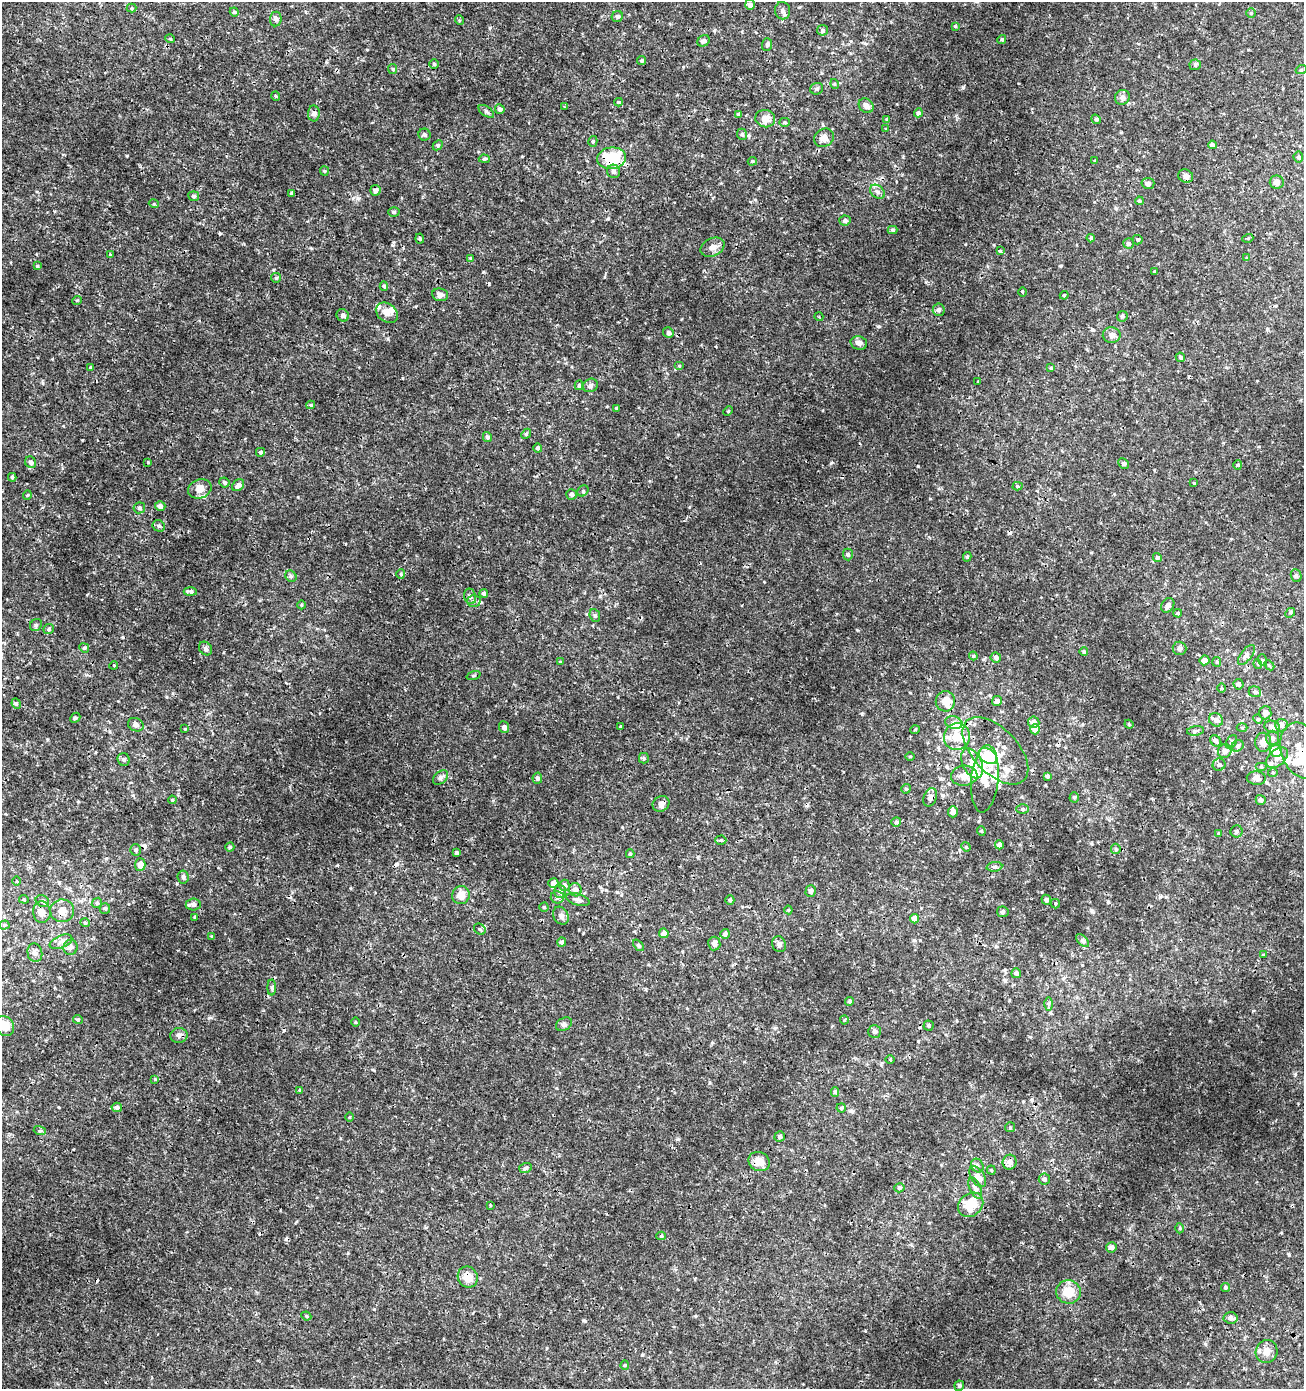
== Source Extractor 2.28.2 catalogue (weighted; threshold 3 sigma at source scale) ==
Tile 11 of 4 x 4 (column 3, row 3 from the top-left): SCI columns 2878-4179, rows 1389-2775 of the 5691 x 5560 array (HDU 1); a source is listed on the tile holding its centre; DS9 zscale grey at full resolution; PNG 1306 x 1391 px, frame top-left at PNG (2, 2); each listed source drawn as its Kron ellipse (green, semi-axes under 4 px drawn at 4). Shown black and unused: <1% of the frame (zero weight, under 3 of 4 exposures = <1% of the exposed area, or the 3 px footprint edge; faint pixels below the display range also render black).
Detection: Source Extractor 2.28.2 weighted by HDU 2 'WHT'; one run over the whole footprint, this tile lists its part. Background 0.00201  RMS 0.001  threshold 0.00451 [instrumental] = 3 sigma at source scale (4.5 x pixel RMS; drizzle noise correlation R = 1.50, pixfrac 1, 0.0396/0.0396 arcsec/px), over >= 5 px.
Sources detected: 339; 2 inside a brighter object's white glare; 10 cosmic-ray / hot-pixel residue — neither listed nor drawn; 23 inside a brighter listed object's ellipse — not listed separately; the other 304 listed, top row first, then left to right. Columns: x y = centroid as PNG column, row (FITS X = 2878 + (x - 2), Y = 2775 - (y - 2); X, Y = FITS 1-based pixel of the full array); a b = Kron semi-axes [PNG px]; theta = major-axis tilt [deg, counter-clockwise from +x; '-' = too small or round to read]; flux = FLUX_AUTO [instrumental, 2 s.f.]
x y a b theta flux
750 5 5 4 - 0.43
132 8 5 4 - 0.13
783 11 9 7 -80 0.36
234 12 4 4 - 0.12
1251 13 5 4 - 0.15
617 16 6 5 - 0.2
276 19 7 6 - 0.27
459 20 5 3 - 0.1
955 26 4 4 - 0.11
823 30 5 5 - 0.23
170 39 5 3 - 0.085
1002 39 4 4 - 0.14
704 41 6 5 - 0.33
767 44 6 5 - 0.21
642 60 4 4 - 0.19
434 64 4 4 - 0.15
1195 65 5 5 - 0.17
393 69 5 4 - 0.11
1301 70 5 3 - 0.11
835 84 5 3 - 0.11
817 89 6 5 - 0.2
276 96 5 3 - 0.079
1122 97 7 7 - 0.33
618 102 4 4 - 0.11
866 106 8 6 -44 0.49
564 107 3 3 - 0.097
500 109 5 4 - 0.29
486 111 9 4 -36 0.19
314 113 8 6 -88 0.24
918 113 4 4 - 0.22
739 114 4 3 - 0.17
765 119 10 8 -13 0.8
887 119 4 4 - 0.15
1096 119 5 4 - 0.15
785 122 5 4 - 0.13
886 129 4 3 - 0.11
742 134 6 4 -68 0.17
424 135 6 6 - 0.2
824 138 10 9 - 0.69
593 141 5 4 - 0.15
438 145 6 4 45 0.13
1212 145 4 4 - 0.3
1298 157 5 5 - 0.25
612 158 14 10 7 4.1
484 159 5 4 - 0.15
1095 160 4 3 - 0.1
752 161 5 4 - 0.13
324 171 5 4 - 0.11
613 171 7 6 - 0.32
1186 176 7 6 - 0.4
1277 182 7 6 - 0.49
1148 183 6 5 - 0.29
375 190 5 5 - 0.38
877 192 8 6 -39 0.35
291 193 3 3 - 0.16
194 196 5 4 - 0.21
1139 201 4 3 - 0.13
154 204 5 3 - 0.086
394 212 5 4 - 0.14
845 221 5 5 - 0.32
893 230 5 4 - 0.16
1091 238 4 4 - 0.13
1248 238 5 3 - 0.1
420 239 5 3 - 0.11
1138 240 5 5 - 0.15
1128 243 5 5 - 0.26
713 247 13 8 27 0.53
1000 251 3 3 - 0.12
110 255 4 3 - 0.089
470 258 4 3 - 0.08
1247 258 4 4 - 0.13
37 266 3 3 - 0.12
1154 271 3 3 - 0.33
276 278 5 4 - 0.12
384 286 5 4 - 0.19
1022 292 5 3 - 0.1
440 295 8 6 -7 0.43
1064 295 4 4 - 0.097
77 300 5 3 - 0.087
939 310 6 6 - 0.32
387 313 12 9 -36 0.7
343 315 6 6 - 0.29
1122 316 6 5 - 0.16
819 317 4 3 - 0.094
668 333 5 5 - 0.25
1112 335 9 7 -8 0.51
859 343 8 6 -14 0.43
1180 357 5 4 - 0.18
679 366 5 3 - 0.092
91 368 4 4 - 0.14
1051 368 4 4 - 0.081
978 381 3 2 - 0.08
579 385 5 4 - 0.15
590 385 8 6 29 0.31
311 405 4 4 - 0.11
616 408 4 4 - 0.11
728 411 5 3 - 0.11
526 434 6 4 47 0.13
487 437 5 4 - 0.24
538 448 4 4 - 0.27
260 452 4 4 - 0.17
31 462 6 5 - 0.32
148 462 4 3 - 0.092
1123 463 6 5 - 0.2
1238 465 4 4 - 0.12
12 477 4 3 - 0.15
224 482 5 5 - 0.19
1194 483 4 3 - 0.073
238 485 7 5 42 0.5
1017 486 5 4 - 0.15
200 489 12 9 23 0.88
583 491 6 5 - 0.14
572 494 5 5 - 0.35
27 495 5 4 - 0.12
160 506 5 4 - 0.54
139 508 5 5 - 0.23
159 526 6 5 - 0.21
848 554 6 5 - 0.16
967 557 5 4 - 0.16
1157 557 4 4 - 0.16
401 574 5 4 - 0.12
291 576 6 5 - 0.17
1296 576 6 5 - 0.19
190 591 7 4 -3 0.25
484 593 4 4 - 0.23
470 596 8 6 -73 0.25
474 601 6 5 - 0.26
301 605 4 3 - 0.084
1168 605 8 6 58 0.33
1178 613 4 3 - 0.14
1290 613 5 4 - 0.13
595 615 6 5 - 0.17
36 625 6 5 - 0.21
49 629 5 5 - 0.15
84 648 5 4 - 0.13
1179 648 7 6 - 0.28
205 649 7 6 - 0.25
1084 651 4 4 - 0.14
1246 655 12 5 52 0.36
973 656 4 4 - 0.11
996 657 5 5 - 0.28
1205 660 5 5 - 0.65
1262 660 6 4 -71 0.13
560 662 4 4 - 0.089
1217 662 5 4 - 0.12
1258 664 5 3 - 0.091
114 665 4 3 - 0.089
1269 665 6 4 -44 0.14
473 676 7 3 19 0.12
1238 684 5 5 - 0.36
1222 688 4 3 - 0.099
1255 692 6 5 - 0.21
945 701 10 9 - 1.3
997 701 5 4 - 0.33
16 704 5 4 - 0.15
1265 713 6 6 - 0.46
75 718 6 4 43 0.12
1258 719 5 4 - 0.13
1216 720 7 6 - 0.41
1034 722 6 5 - 0.57
954 723 9 6 -16 0.37
1129 724 4 4 - 0.097
136 725 8 6 -27 0.32
1281 725 6 6 - 0.64
504 727 6 5 - 0.4
621 727 3 2 - 0.1
1272 727 8 6 -19 0.56
1242 728 5 3 - 0.11
185 729 3 2 - 0.076
1035 729 5 5 - 0.83
915 730 5 3 - 0.089
1195 731 8 4 8 0.2
957 737 13 13 - 1.4
1272 738 7 6 - 0.28
1216 741 6 5 - 0.27
1231 742 7 5 57 0.19
1263 742 9 8 - 0.8
1237 746 6 5 - 0.21
1301 750 29 20 -71 3.2
995 751 41 22 -46 3.5
1225 751 7 6 - 0.43
1276 751 6 6 - 1.5
910 756 5 3 - 0.084
988 756 10 7 -35 4
644 758 5 5 - 0.15
1277 758 13 8 40 0.69
124 760 6 6 - 0.22
972 763 16 9 -65 1.2
1219 765 6 6 - 0.27
1261 767 6 4 0 0.13
1273 773 5 3 - 0.11
964 776 13 10 4 1.1
1047 776 4 3 - 0.19
441 778 8 6 40 0.3
537 778 5 5 - 0.25
1256 778 9 6 -5 0.62
985 779 34 13 84 2.2
906 789 5 4 - 0.14
930 797 9 6 67 0.47
1074 797 5 4 - 0.17
172 800 4 3 - 0.11
1261 800 5 5 - 0.32
661 804 8 7 - 0.41
1023 809 6 5 - 0.19
953 812 5 5 - 0.49
896 822 5 4 - 0.19
981 831 4 4 - 0.11
1237 831 6 6 - 0.22
1219 833 4 3 - 0.11
721 840 5 4 - 0.15
999 845 4 4 - 0.42
230 847 4 4 - 0.12
966 847 5 4 - 0.099
1116 849 5 5 - 0.14
136 850 5 5 - 0.23
457 853 4 3 - 0.28
630 854 4 3 - 0.13
140 864 6 5 - 0.84
994 867 8 5 5 0.22
183 877 6 5 - 0.29
16 881 5 3 - 0.097
553 883 5 5 - 0.55
564 885 5 5 - 0.38
575 890 7 6 - 0.54
560 891 6 6 - 0.41
811 891 6 5 - 0.23
461 895 9 8 - 0.97
557 897 6 6 - 0.28
24 899 5 4 - 0.12
578 900 12 5 -16 0.31
730 900 5 4 - 0.2
1046 900 5 4 - 0.24
42 901 7 5 -33 0.25
97 903 5 4 - 0.13
193 904 7 6 - 0.34
1055 904 5 4 - 0.15
544 907 4 4 - 0.13
105 908 5 5 - 0.19
788 910 4 4 - 0.098
62 911 12 11 - 0.94
42 912 11 9 -83 0.71
1003 912 5 5 - 0.2
561 916 9 7 -59 0.4
194 917 3 3 - 0.12
914 919 4 4 - 1
85 923 5 4 - 0.12
4 925 5 4 - 0.14
480 929 6 5 - 0.16
664 933 5 5 - 0.55
725 934 5 4 - 0.23
212 937 4 3 - 0.12
1082 940 8 5 -44 0.21
61 942 12 6 23 0.43
562 942 4 4 - 0.26
714 944 7 6 - 0.35
779 944 8 7 - 0.29
638 945 7 4 -49 0.16
71 947 7 7 - 0.31
35 953 9 7 -78 0.45
1263 955 4 4 - 0.12
1016 973 5 5 - 0.27
272 988 8 4 -90 0.15
849 1001 4 4 - 0.16
1048 1004 7 4 90 0.18
78 1019 5 4 - 0.13
844 1020 4 4 - 0.11
356 1022 4 3 - 0.088
564 1024 8 6 30 0.26
929 1025 5 5 - 0.17
5 1026 10 9 - 1.3
875 1031 6 6 - 0.22
179 1035 8 7 - 0.37
890 1060 5 3 - 0.096
155 1079 4 4 - 0.089
300 1090 4 3 - 0.095
835 1092 5 4 - 0.19
117 1107 5 4 - 0.23
841 1108 4 4 - 0.15
349 1117 5 3 - 0.091
1010 1127 5 5 - 0.11
40 1131 6 4 -16 0.15
780 1136 5 5 - 0.17
759 1161 11 9 -30 1.1
1010 1162 7 7 - 0.62
977 1165 7 6 - 0.27
525 1168 6 5 - 0.22
991 1170 4 4 - 0.11
978 1177 11 6 -57 0.78
1044 1179 5 5 - 0.3
899 1188 5 4 - 0.15
975 1188 11 5 -66 0.36
490 1205 4 2 - 0.073
971 1205 14 11 41 2.7
1180 1228 5 3 - 0.11
661 1236 4 4 - 0.14
1111 1247 5 5 - 0.31
468 1277 11 9 -60 1.2
1225 1288 5 4 - 0.16
1068 1292 12 11 - 1.7
306 1316 5 4 - 0.14
1230 1318 7 5 -4 0.48
1267 1352 11 11 - 0.8
625 1365 4 4 - 0.11
959 1386 5 5 - 0.23
Overlapping masked pixels (flux is a lower limit): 5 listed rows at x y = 612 158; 1301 750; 995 751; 930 797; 468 1277
Isophote crosses this tile's border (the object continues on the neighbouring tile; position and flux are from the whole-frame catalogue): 2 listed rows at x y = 1301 750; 5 1026
Unlisted compact peaks at least as high as the median listed source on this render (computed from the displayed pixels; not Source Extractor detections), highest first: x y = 963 87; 127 156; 862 714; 483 272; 209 1018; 926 282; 857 630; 358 198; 1289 1255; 1108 902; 374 1070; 273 270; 608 218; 677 1139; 350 888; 47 739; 585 1321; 43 383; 903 157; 177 883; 1295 1074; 374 1309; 393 245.